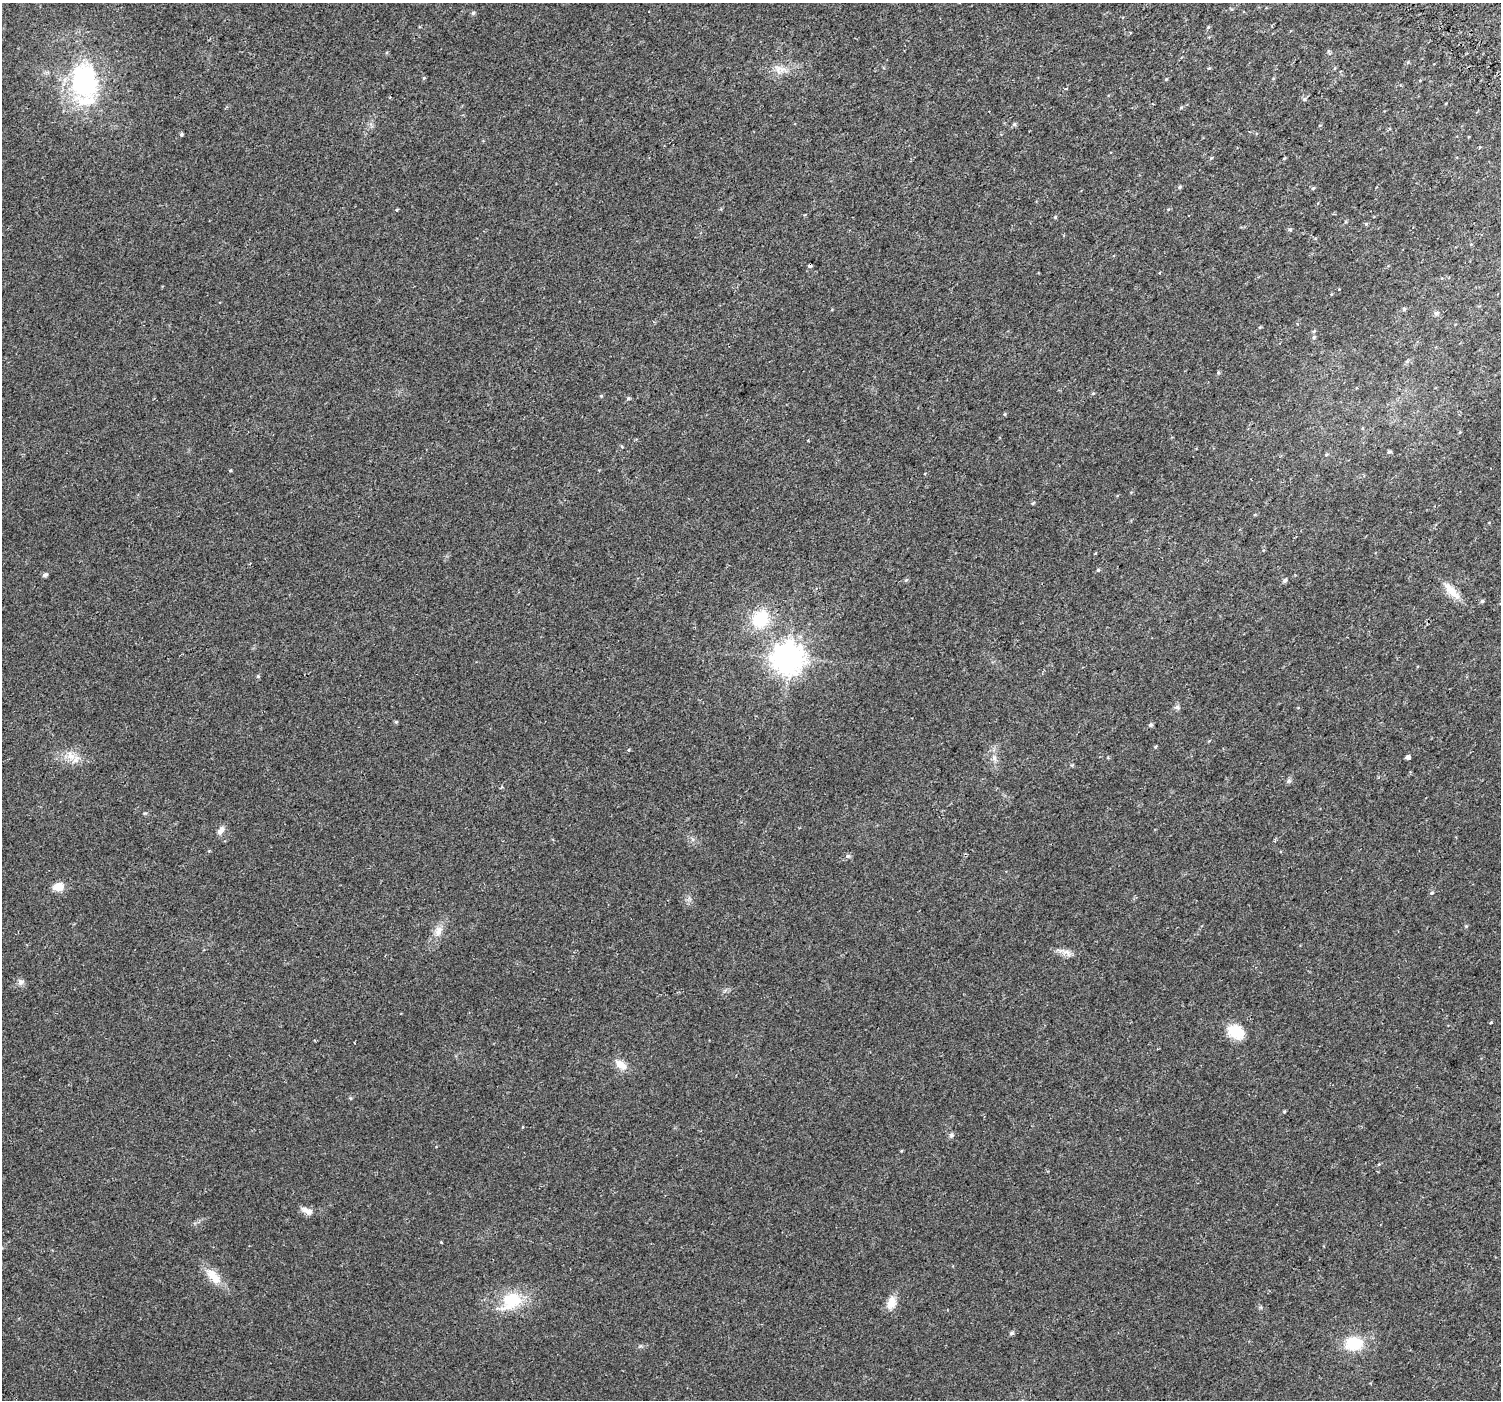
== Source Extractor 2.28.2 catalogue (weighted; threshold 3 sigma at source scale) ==
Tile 10 of 4 x 4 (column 2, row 3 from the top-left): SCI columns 1551-3049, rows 1677-3074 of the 6110 x 6080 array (HDU 1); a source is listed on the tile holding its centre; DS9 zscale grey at full resolution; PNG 1503 x 1402 px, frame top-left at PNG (2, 3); no overlay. Shown black and unused: <1% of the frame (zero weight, under 2 of 3 exposures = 3% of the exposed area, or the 3 px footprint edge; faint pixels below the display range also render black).
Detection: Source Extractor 2.28.2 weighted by HDU 2 'WHT'; one run over the whole footprint, this tile lists its part. Background 0.0149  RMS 0.0057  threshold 0.0258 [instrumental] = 3 sigma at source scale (4.5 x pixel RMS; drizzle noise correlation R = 1.50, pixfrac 1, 0.0396/0.0396 arcsec/px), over >= 5 px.
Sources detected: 67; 1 cosmic-ray / hot-pixel residue — not listed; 2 inside a brighter listed object's ellipse — not listed separately; the other 64 listed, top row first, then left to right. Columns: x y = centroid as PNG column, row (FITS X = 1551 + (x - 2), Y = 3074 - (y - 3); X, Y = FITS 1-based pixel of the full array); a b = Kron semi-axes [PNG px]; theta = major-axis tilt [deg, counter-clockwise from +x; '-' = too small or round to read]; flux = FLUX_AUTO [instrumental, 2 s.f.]
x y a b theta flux
473 13 5 5 - 0.88
1329 52 9 4 -63 0.82
780 69 22 12 -11 6.6
424 78 5 4 - 0.54
1166 79 4 4 - 0.46
84 81 42 32 -85 65
1304 99 6 4 -19 0.69
1181 107 6 4 1 0.6
1014 124 6 5 - 0.85
182 134 3 3 - 3
1180 187 5 4 - 0.75
1313 188 5 4 - 0.65
397 210 4 3 - 0.49
1055 217 5 4 - 0.58
1366 224 5 5 - 0.58
1289 230 6 4 -19 0.76
1404 309 5 5 - 0.66
1436 313 7 5 31 1.2
1260 327 5 4 - 0.5
1314 337 7 5 74 0.96
1218 372 5 3 - 0.55
601 396 5 4 - 0.54
628 398 5 4 - 0.8
1005 414 5 3 - 0.51
808 440 3 2 - 0.87
1389 452 5 4 - 0.73
1326 454 5 4 - 0.71
1033 503 5 3 - 0.51
1098 570 5 5 - 0.77
45 575 5 5 - 1.3
906 580 6 4 42 0.68
1284 581 6 5 - 1
1451 591 27 9 -46 7.5
1482 601 5 4 - 0.9
760 619 21 19 44 20
788 658 9 9 - 770
258 676 5 4 - 0.66
1177 707 8 6 0 1.2
396 722 5 4 - 0.65
1151 725 5 5 - 1
1155 747 5 3 - 0.54
71 756 14 11 -44 5.8
994 758 9 6 -74 2
1408 758 4 3 - 13
1289 781 7 5 21 1.1
221 830 10 7 45 2.6
848 856 7 5 15 1.2
58 887 11 9 17 5.6
1432 893 6 4 21 0.74
438 931 15 10 78 4.4
1066 952 13 8 -24 3.1
21 982 9 8 - 1.9
1491 1022 4 3 - 0.47
1236 1032 20 15 -28 12
621 1065 18 10 -35 5.1
350 1098 5 3 - 0.5
1284 1111 4 4 - 0.57
951 1135 7 6 - 1.1
307 1211 16 8 -26 3.3
214 1276 26 12 -48 8.6
511 1301 30 21 31 21
891 1303 18 11 73 5.5
1011 1333 5 5 - 1.1
1354 1344 22 17 7 16
Unlisted compact peaks at least as high as the median listed source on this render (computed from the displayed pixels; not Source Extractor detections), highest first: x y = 1466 926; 230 470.